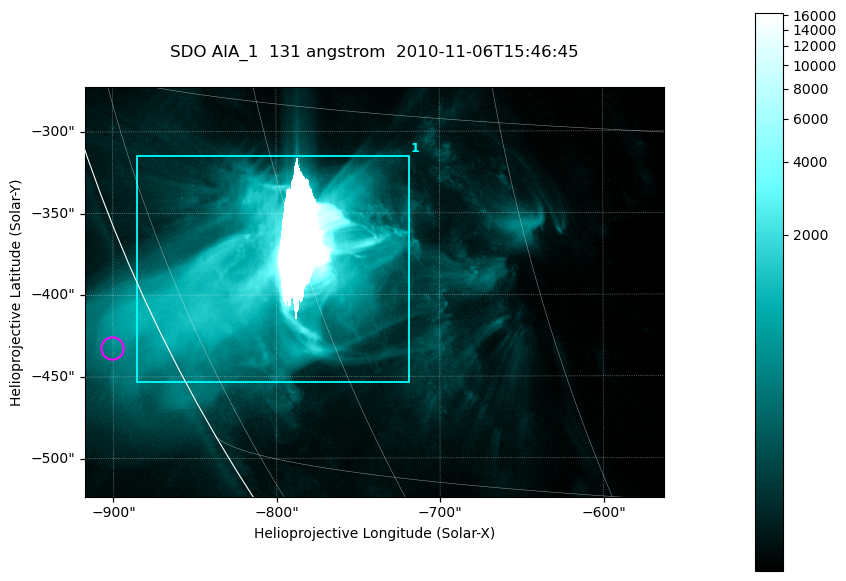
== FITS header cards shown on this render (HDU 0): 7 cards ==
TELESCOP= 'SDO     '           /
INSTRUME= 'AIA_1   '           /
WAVELNTH=                  131 /
WAVEUNIT= 'angstrom'           /
DATE-OBS= '2010-11-06T15:46:45.62' /
CTYPE1  = 'HPLN-TAN'           /
CTYPE2  = 'HPLT-TAN'           /

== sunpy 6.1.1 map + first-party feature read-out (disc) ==
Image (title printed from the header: SDO AIA_1  131 angstrom  2010-11-06T15:46:45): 590 x 417 px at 0.601 arcsec/px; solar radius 968 arcsec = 1612 px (partial field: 2.7% of the solar disc is inside the frame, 89% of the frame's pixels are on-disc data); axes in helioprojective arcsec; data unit not stated in the header (colour bar unlabelled)
Pointing: header CRPIX1/2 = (2045.07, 2040.72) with CRVAL1/2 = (0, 0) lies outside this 590 x 417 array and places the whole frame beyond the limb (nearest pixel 1.35 R_sun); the SolarSoft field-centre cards XCEN/YCEN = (-739.7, -398.4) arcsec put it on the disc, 767 arcsec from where CRPIX/CRVAL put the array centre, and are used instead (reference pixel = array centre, CRVAL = XCEN/YCEN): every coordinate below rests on XCEN/YCEN
Orientation: roll -0.139 deg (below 1 deg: not rotated)
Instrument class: DISC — disc imager (sunpy class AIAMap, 131 A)
Bright regions (active regions / flare kernels): reference = the on-disc median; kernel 5 px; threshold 5 sigma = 416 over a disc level ~75.9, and >= 1.15x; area >= 246 px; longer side >= 5 px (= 3 arcsec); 1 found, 1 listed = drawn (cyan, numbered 1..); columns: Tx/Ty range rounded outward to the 2 arcsec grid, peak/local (2 s.f.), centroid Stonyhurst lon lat
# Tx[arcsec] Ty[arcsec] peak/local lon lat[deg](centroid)
1 -886..-718 -454..-314 216 -63 -22
Off-limb structures (1.02-1.3 R_sun): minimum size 123 px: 2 found; the strongest spans PA ~115..120 deg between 1.02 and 1.07 R_sun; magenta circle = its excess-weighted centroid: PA ~115 deg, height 1.03 R_sun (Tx ~-900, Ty ~-432 arcsec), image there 2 x the reference